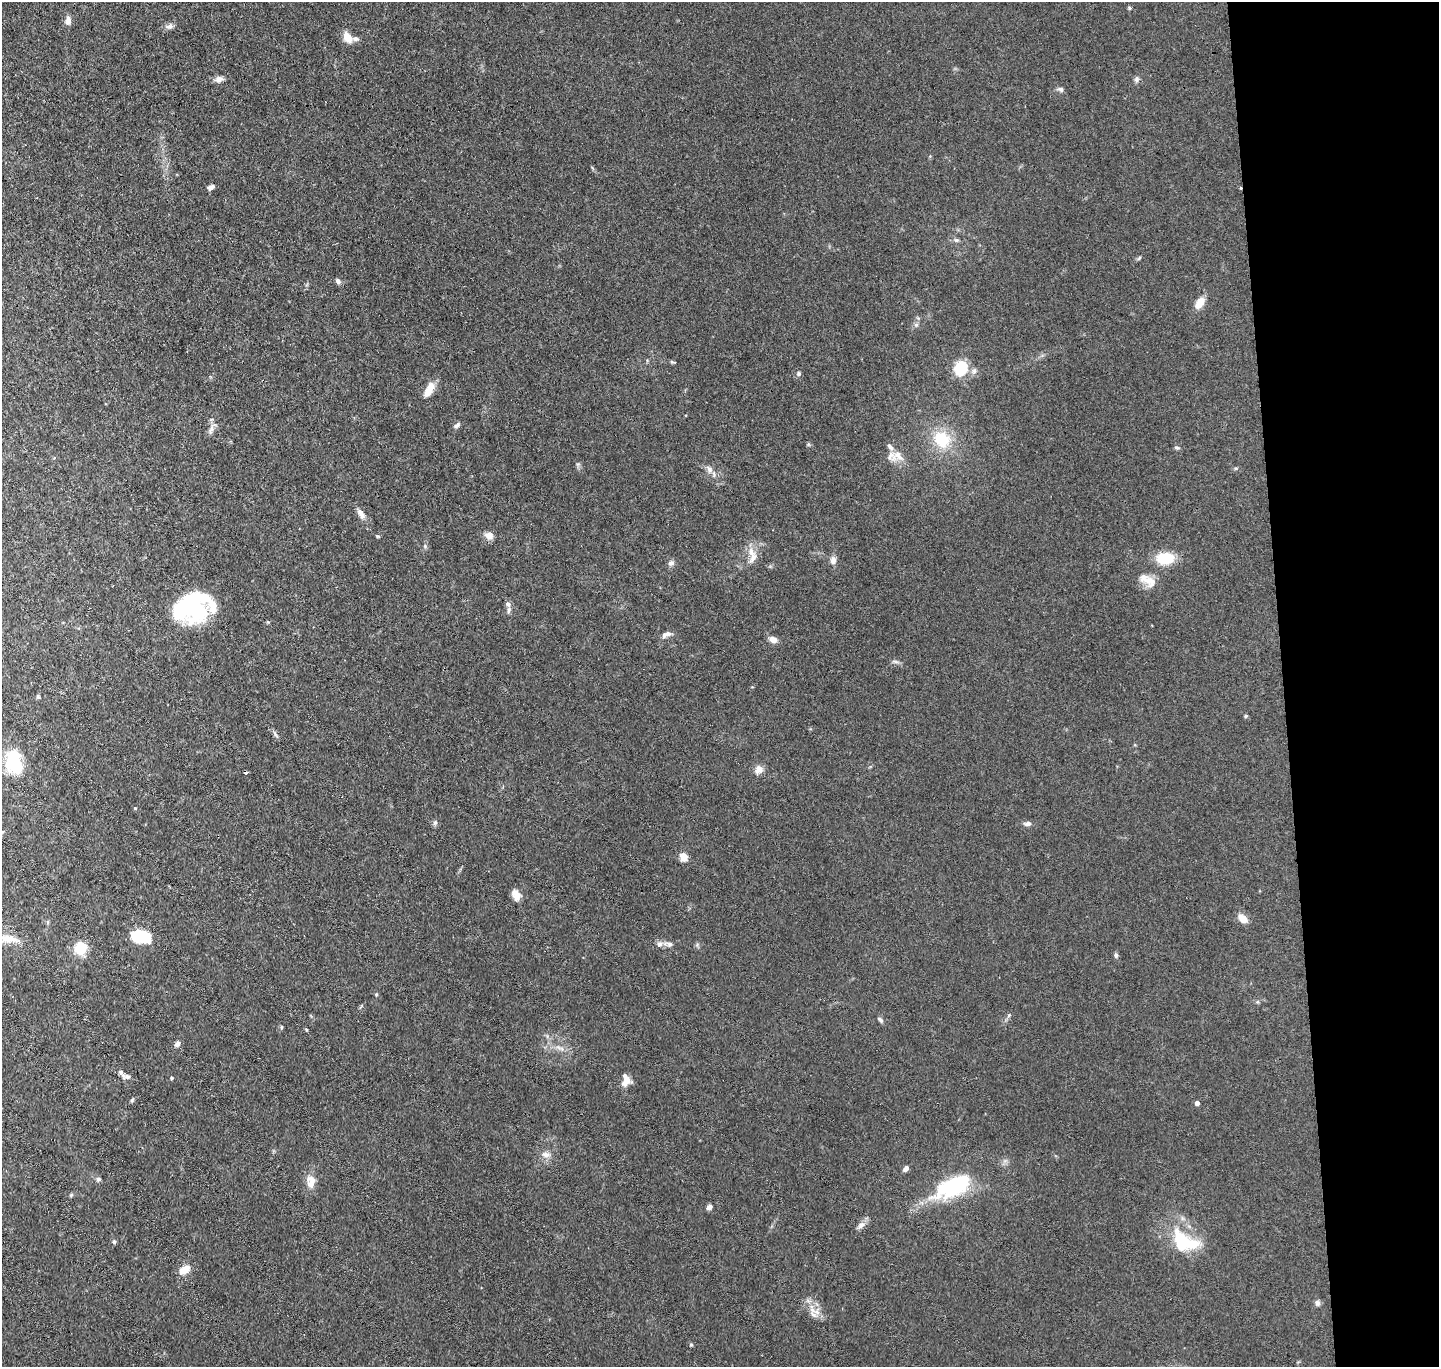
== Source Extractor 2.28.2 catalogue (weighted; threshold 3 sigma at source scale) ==
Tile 6 of 3 x 3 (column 3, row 2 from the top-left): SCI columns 2932-4368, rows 1491-2855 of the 4423 x 4346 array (HDU 1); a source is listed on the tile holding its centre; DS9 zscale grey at full resolution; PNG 1441 x 1369 px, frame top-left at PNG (2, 2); no overlay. Shown black and unused: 11% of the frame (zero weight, under 3 of 4 exposures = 5% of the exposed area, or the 3 px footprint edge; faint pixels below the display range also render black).
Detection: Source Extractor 2.28.2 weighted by HDU 2 'WHT'; one run over the whole footprint, this tile lists its part. Background 0.0905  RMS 0.0073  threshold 0.0327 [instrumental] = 3 sigma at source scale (4.5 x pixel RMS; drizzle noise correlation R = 1.50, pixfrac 1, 0.05/0.05 arcsec/px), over >= 5 px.
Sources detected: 95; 4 inside a brighter object's white glare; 2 cosmic-ray / hot-pixel residue — not listed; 10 inside a brighter listed object's ellipse — not listed separately; the other 79 listed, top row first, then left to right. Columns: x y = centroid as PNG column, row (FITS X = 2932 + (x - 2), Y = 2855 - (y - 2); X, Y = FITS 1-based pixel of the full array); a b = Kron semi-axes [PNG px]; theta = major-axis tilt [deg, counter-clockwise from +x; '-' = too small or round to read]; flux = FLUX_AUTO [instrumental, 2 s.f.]
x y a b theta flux
1129 8 5 4 - 0.92
68 21 10 7 88 4.3
170 26 10 7 15 3
348 37 14 10 -58 7.2
219 79 11 7 10 3.7
1136 79 8 6 77 1.9
1061 89 8 6 -16 2
211 187 8 5 25 2.6
956 240 7 5 -20 1.5
1139 258 7 4 46 0.99
338 281 7 6 - 2.2
1200 302 11 7 53 10
916 325 6 6 - 1.5
672 362 8 3 -13 0.91
961 368 10 8 71 37
974 371 8 6 76 2.1
799 374 6 6 - 1.4
429 390 20 8 61 8.5
457 425 10 6 40 2
211 429 10 6 72 3.1
942 440 22 19 -44 27
808 444 6 4 -71 0.86
1177 448 7 5 -21 1.4
891 456 18 14 -8 7.6
1236 468 5 3 - 0.85
709 469 9 7 -72 3.1
361 514 16 7 -55 4.6
489 536 9 7 -30 5.5
425 546 5 5 - 1
751 552 14 8 -70 6.1
1165 558 17 12 1 24
833 560 10 7 -86 3.7
671 563 8 7 - 2.4
1150 581 19 14 -44 8.6
508 604 9 7 -50 2.6
191 607 34 25 -60 65
668 634 9 6 17 2.6
773 639 9 7 -20 4.5
895 662 11 4 -11 1.6
38 697 6 5 - 0.95
1246 716 5 4 - 0.9
275 734 7 4 -71 1.4
14 763 24 16 -78 36
759 770 11 10 - 4.7
135 808 4 3 - 0.61
435 823 7 5 67 1.5
1028 823 9 6 3 2.5
684 857 5 5 - 24
517 897 12 9 74 5
1243 918 12 8 -39 7
141 936 18 12 -7 33
8 939 25 10 -4 12
669 944 13 6 -13 3
80 948 8 8 - 30
1116 955 6 5 - 1.8
1009 1015 6 4 46 1.1
880 1020 9 5 -44 1.6
282 1027 5 3 - 0.85
307 1030 5 3 - 0.63
177 1044 7 5 46 3
126 1076 14 7 -15 3.4
172 1078 4 4 - 1.2
627 1080 16 10 55 6
132 1100 8 4 55 1.1
1197 1103 4 4 - 3
546 1154 12 8 -13 4
906 1168 6 5 - 2.7
98 1179 7 5 1 1.6
311 1182 20 11 -89 7.7
956 1185 29 13 30 87
71 1195 6 4 44 1
709 1207 7 6 - 2.2
861 1225 11 6 47 3.7
1181 1239 34 17 -63 28
114 1242 6 5 - 1.1
185 1270 14 8 32 8.2
1317 1303 8 6 -76 2.1
813 1315 12 7 -45 4.2
691 1345 6 4 0 0.89
Isophote crosses this tile's border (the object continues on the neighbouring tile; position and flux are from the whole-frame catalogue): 1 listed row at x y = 8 939
Unlisted compact peaks at least as high as the median listed source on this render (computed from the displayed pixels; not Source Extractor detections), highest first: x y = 377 536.